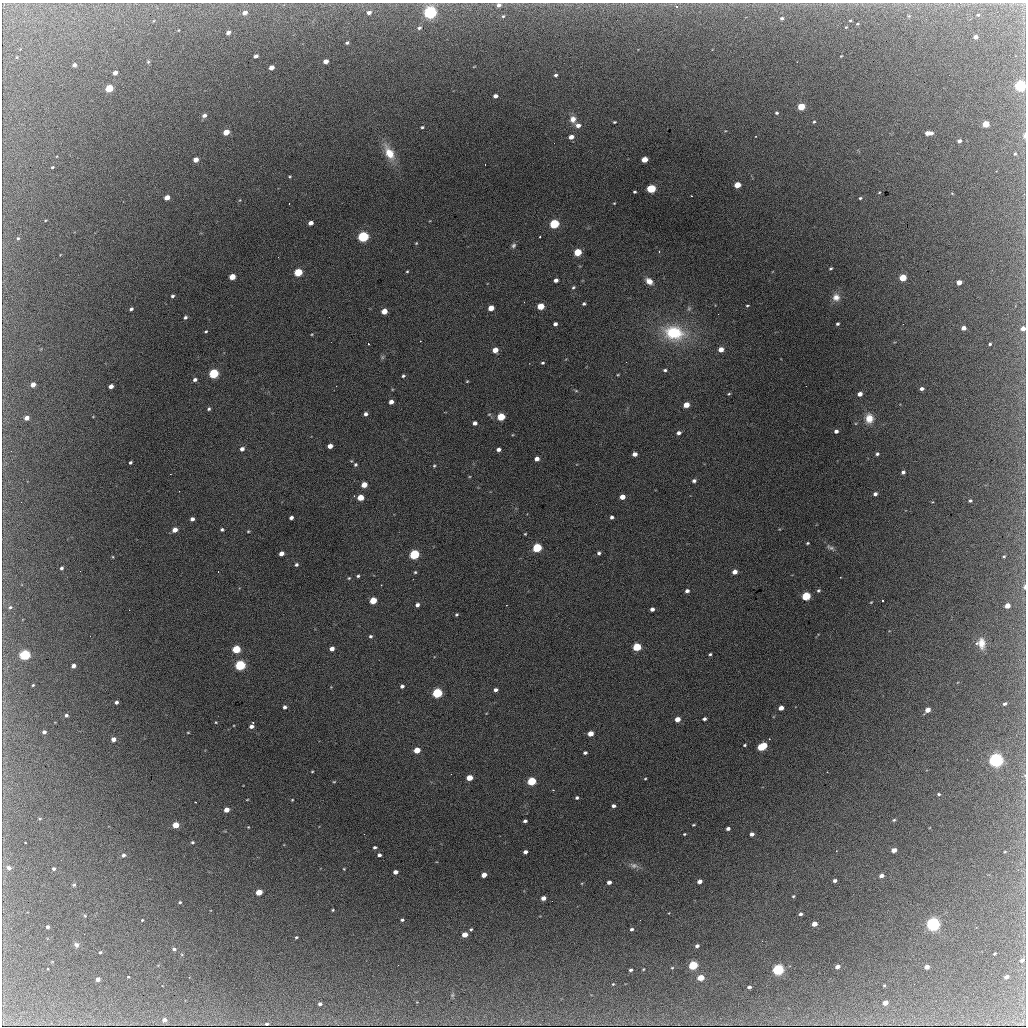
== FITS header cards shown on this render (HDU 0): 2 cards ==
NAXIS1  =                 1024 / length of data axis 1
NAXIS2  =                 1024 / length of data axis 2

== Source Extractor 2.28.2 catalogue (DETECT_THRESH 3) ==
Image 1024 x 1024 px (HDU 0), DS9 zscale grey, 1 PNG px = 1 image px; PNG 1028 x 1028 px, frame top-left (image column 1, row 1024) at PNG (2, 3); no overlay
Background 2050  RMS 33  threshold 98.5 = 3 sigma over >= 5 px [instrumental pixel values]
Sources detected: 293; all 293 listed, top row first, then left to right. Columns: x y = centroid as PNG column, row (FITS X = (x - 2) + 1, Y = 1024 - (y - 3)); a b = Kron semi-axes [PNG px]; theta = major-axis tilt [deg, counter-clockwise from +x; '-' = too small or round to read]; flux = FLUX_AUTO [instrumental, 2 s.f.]
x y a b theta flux
499 5 5 4 - 7900
369 12 5 4 - 10000
430 12 6 5 - 590000
245 13 4 4 - 14000
978 15 4 3 - 2300
503 16 4 4 - 2500
909 16 6 4 -71 2500
782 18 4 4 - 4700
926 19 2 2 - 1000
153 21 4 2 - 1400
850 21 3 2 - 2200
857 24 3 3 - 2100
846 27 3 3 - 1500
419 28 6 4 24 4600
228 32 4 3 - 11000
975 37 4 3 - 11000
347 43 3 3 - 3800
256 56 4 3 - 9100
841 56 3 2 - 1500
17 57 4 2 - 1600
326 61 4 4 - 17000
148 62 5 4 - 2600
74 65 4 3 - 9800
271 67 4 4 - 20000
115 73 4 3 - 16000
556 75 3 3 - 4100
1020 86 5 5 - 390000
109 88 5 4 - 91000
495 96 4 4 - 10000
801 107 5 4 - 70000
777 113 5 4 - 3300
204 115 5 4 - 8500
573 119 8 7 - 15000
614 122 3 3 - 2500
814 122 4 3 - 2600
986 124 4 4 - 59000
578 125 6 5 - 13000
422 127 4 3 - 3000
226 132 5 4 - 40000
929 133 7 4 1 22000
1024 135 6 3 89 6600
571 137 5 4 - 16000
959 141 4 3 - 8000
554 143 2 2 - 2600
389 153 17 9 -61 43000
1015 154 4 3 - 3000
644 159 5 4 - 38000
196 160 4 4 - 19000
52 167 3 2 - 2300
290 177 4 3 - 2000
737 185 5 4 - 43000
651 189 5 4 - 130000
635 192 3 3 - 3000
879 193 4 3 - 1400
1024 194 2 2 - 6600
691 196 2 2 - 1300
167 197 4 4 - 26000
860 198 3 3 - 2900
240 200 5 3 - 1900
614 203 3 2 - 1500
311 223 4 4 - 13000
554 224 5 4 - 200000
363 237 5 4 - 360000
540 237 3 2 - 2100
18 238 5 4 - 2800
416 243 5 4 - 2100
513 245 7 5 46 5100
659 251 3 3 - 1400
578 252 5 4 - 72000
831 268 4 2 - 2600
407 271 3 3 - 2100
298 272 5 4 - 120000
232 277 5 4 - 40000
903 278 5 4 - 69000
556 280 4 4 - 9000
649 281 7 6 - 17000
959 282 4 4 - 20000
573 287 5 4 - 2900
172 296 3 3 - 4200
836 297 9 9 - 16000
584 304 3 3 - 3500
541 306 5 4 - 48000
747 306 4 3 - 2100
491 308 5 4 - 31000
131 309 4 3 - 5300
384 311 5 4 - 29000
185 317 4 3 - 4600
555 324 4 4 - 6700
837 324 3 3 - 3800
963 328 4 4 - 14000
1023 329 4 4 - 15000
206 331 3 3 - 2600
674 333 23 16 -12 130000
312 334 4 3 - 1900
368 344 3 2 - 1400
990 344 3 3 - 2800
721 349 4 4 - 20000
495 350 5 4 - 27000
382 357 7 4 89 3400
626 362 2 2 - 1200
543 363 4 3 - 3100
665 370 5 4 - 3700
214 373 5 4 - 240000
618 375 4 3 - 1800
403 376 4 4 - 3400
195 380 4 4 - 7000
467 381 3 3 - 1800
33 385 4 4 - 20000
111 386 4 4 - 15000
806 386 2 2 - 2000
922 389 4 3 - 6700
576 391 6 3 -19 2200
729 394 4 3 - 2300
860 394 4 4 - 12000
391 402 4 4 - 11000
686 405 5 4 - 31000
209 409 4 4 - 3800
366 414 4 4 - 6900
501 417 5 4 - 79000
26 418 4 4 - 16000
869 418 10 9 - 26000
475 423 4 4 - 9800
836 431 4 3 - 7700
679 433 5 4 - 7000
330 446 4 4 - 18000
242 449 4 4 - 9600
498 449 4 3 - 7600
635 454 4 4 - 12000
877 454 4 3 - 4100
537 459 4 4 - 12000
130 462 4 3 - 3700
355 465 5 4 - 3700
434 466 5 4 - 2700
903 472 4 3 - 6300
694 481 4 3 - 5700
364 485 5 4 - 30000
875 494 4 3 - 7300
360 497 5 4 - 39000
622 497 4 4 - 21000
970 501 3 3 - 3700
21 502 2 2 - 3600
612 517 4 4 - 5100
291 518 4 3 - 7300
192 519 4 4 - 8700
175 530 5 4 - 19000
222 530 4 4 - 4000
248 531 4 3 - 2000
525 534 3 3 - 1800
807 543 3 3 - 2500
537 548 5 5 - 170000
830 548 13 5 -29 7000
281 553 4 4 - 15000
599 553 4 4 - 4700
414 554 5 5 - 260000
1004 556 3 2 - 2300
113 557 4 3 - 1800
296 565 4 4 - 4300
61 568 4 4 - 4700
415 572 4 4 - 2600
735 572 4 4 - 14000
358 576 3 3 - 3200
840 577 2 2 - 1200
349 578 4 4 - 2300
1024 587 5 3 - 4100
687 591 4 3 - 6900
818 591 4 4 - 3200
806 596 5 4 - 140000
373 601 5 4 - 60000
882 601 3 2 - 2600
871 602 4 2 - 1700
417 605 4 4 - 7500
506 605 2 2 - 2700
1007 606 4 4 - 26000
10 607 5 4 - 3900
652 609 4 4 - 8400
457 614 4 4 - 2700
370 636 4 4 - 3400
981 643 11 9 -82 23000
637 647 5 4 - 120000
236 649 5 4 - 120000
332 649 4 4 - 13000
710 654 3 3 - 3200
25 655 5 4 - 330000
240 665 5 5 - 320000
73 666 4 4 - 11000
33 685 3 2 - 2100
402 686 4 3 - 6000
495 690 4 3 - 7000
437 693 5 5 - 250000
116 702 3 3 - 5600
1005 704 4 3 - 4900
285 707 4 3 - 5800
781 708 4 4 - 17000
927 710 4 4 - 21000
66 715 4 4 - 5300
677 719 4 4 - 22000
704 719 4 3 - 5600
216 722 4 3 - 1800
253 722 3 2 - 2000
251 726 4 4 - 9500
44 732 4 4 - 6800
188 732 5 3 - 1800
590 734 4 4 - 25000
113 739 4 4 - 15000
745 745 3 3 - 2700
762 747 7 4 29 130000
417 750 5 4 - 40000
585 753 4 3 - 5100
996 760 6 5 - 750000
312 771 3 2 - 1800
827 772 2 2 - 1200
451 774 3 2 - 1900
469 778 5 4 - 37000
645 779 3 2 - 2000
532 781 5 4 - 150000
334 782 5 3 - 2000
553 790 2 2 - 1600
939 794 4 3 - 3100
577 798 3 3 - 3800
247 800 3 2 - 1500
292 800 3 3 - 1700
195 802 3 2 - 1200
614 806 4 3 - 5800
226 810 4 4 - 24000
894 820 5 4 - 3200
525 821 4 3 - 5100
176 825 4 4 - 42000
693 825 3 2 - 2300
248 827 3 3 - 1500
728 829 4 3 - 6700
684 834 3 2 - 2200
752 834 4 4 - 8600
192 842 4 4 - 3100
25 843 3 2 - 2500
375 847 4 3 - 4300
894 850 4 4 - 20000
525 852 4 4 - 8000
123 855 5 4 - 6100
379 855 4 3 - 6000
634 865 13 7 -15 10000
9 868 5 5 - 9600
54 869 4 3 - 5200
344 869 3 3 - 1700
395 872 4 4 - 13000
484 875 4 4 - 23000
881 876 4 4 - 13000
699 881 4 4 - 15000
835 881 4 3 - 5900
609 882 4 4 - 9900
74 885 5 4 - 2700
259 892 4 4 - 48000
793 896 4 3 - 2600
543 898 4 4 - 15000
180 902 4 3 - 2800
333 910 3 2 - 2200
801 914 4 3 - 5400
85 916 5 3 - 2000
142 920 3 2 - 1800
402 920 4 3 - 3800
814 924 4 4 - 22000
933 924 6 5 - 630000
48 927 3 3 - 6100
471 929 3 3 - 2500
631 929 4 3 - 4400
84 934 2 2 - 990
465 935 4 4 - 28000
296 937 3 3 - 2600
76 945 6 5 - 6100
697 946 4 3 - 6400
174 949 4 4 - 5300
100 952 3 3 - 2700
995 954 3 3 - 2500
1022 960 5 4 - 6000
398 965 2 2 - 930
693 965 5 4 - 180000
837 967 4 3 - 14000
927 967 4 3 - 17000
672 968 3 3 - 1900
643 969 3 3 - 1900
630 970 3 3 - 4500
778 970 5 4 - 400000
128 977 3 2 - 1800
1006 977 4 3 - 13000
701 978 5 4 - 50000
98 979 4 3 - 11000
613 984 4 3 - 1900
914 984 2 2 - 1100
884 985 3 3 - 2100
749 987 4 3 - 5900
885 1003 4 4 - 23000
320 1004 4 3 - 6200
164 1020 5 4 - 13000
266 1024 3 3 - 3700
At the frame edge (FLAGS 8, measured only in part): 6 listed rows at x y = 499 5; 1020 86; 1024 135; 1024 194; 1023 329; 1024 587